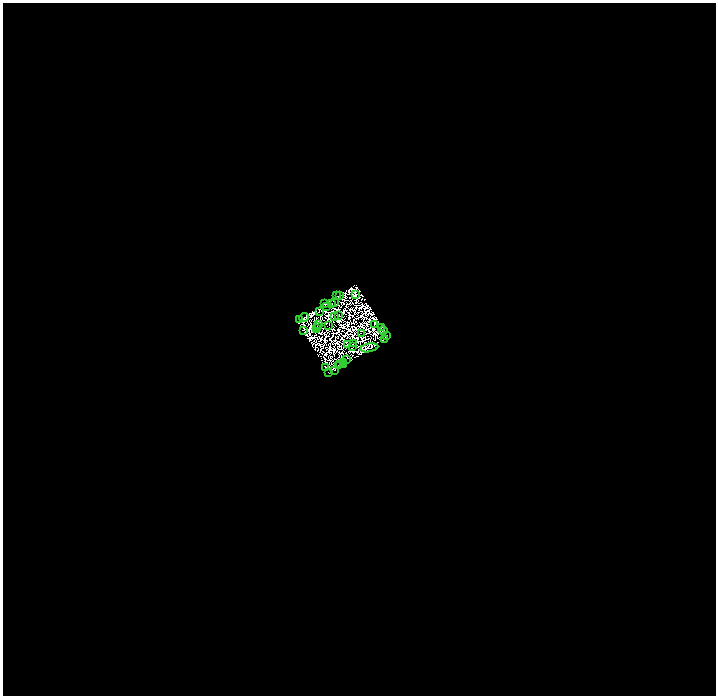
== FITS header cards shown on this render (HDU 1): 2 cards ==
NAXIS1  =                 1427
NAXIS2  =                 1387

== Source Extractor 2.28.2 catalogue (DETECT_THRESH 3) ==
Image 1427 x 1387 px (HDU 1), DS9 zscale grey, zoomed out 1/2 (1 PNG px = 2 x 2 image px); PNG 718 x 698 px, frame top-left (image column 2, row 1386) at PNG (3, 3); each listed source drawn as its Kron ellipse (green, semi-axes under 4 px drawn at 4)
Background 0.0166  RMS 6.9e-07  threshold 2.06e-06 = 3 sigma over >= 5 px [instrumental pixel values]
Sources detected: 135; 100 cannot appear on this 1/2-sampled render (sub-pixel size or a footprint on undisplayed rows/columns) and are neither listed nor drawn; the other 35 listed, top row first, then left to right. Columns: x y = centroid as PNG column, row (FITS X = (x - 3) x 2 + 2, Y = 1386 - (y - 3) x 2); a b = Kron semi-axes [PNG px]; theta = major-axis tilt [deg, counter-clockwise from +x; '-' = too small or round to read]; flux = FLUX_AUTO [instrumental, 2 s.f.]
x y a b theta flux
356 295 2 2 - 2.7
337 296 2 1 - 0.68
339 296 2 1 - 0.15
332 303 2 1 - 0.18
335 303 2 1 - 0.78
324 304 2 1 - 0.42
326 306 3 2 - 0.15
319 312 2 1 - 0.13
339 315 3 3 - 0.14
335 316 2 1 - 0.35
304 317 5 2 - 0.84
300 320 3 1 - 0.18
374 324 2 1 - 0.19
319 325 2 1 - 0.11
317 326 2 1 - 0.016
328 326 2 1 - 0.22
381 327 2 2 - 0.91
317 329 2 1 - 0.2
303 330 2 1 - 0.13
383 331 5 3 - 2.2
361 333 2 1 - 0.067
387 335 2 1 - 1.1
385 339 2 1 - 1
353 344 2 1 - 0.18
348 345 2 2 - 0.26
353 347 2 1 - 0.26
369 348 9 3 11 2.7
346 360 2 1 - 0.19
344 362 2 1 - 0.28
340 364 2 1 - 0.38
339 365 2 1 - 0.28
343 365 2 1 - 0.31
325 367 2 2 - 0.86
335 371 2 1 - 0.0019
328 373 2 1 - 0.54
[100 sub-pixel or undisplayed-footprint detections neither listed nor drawn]